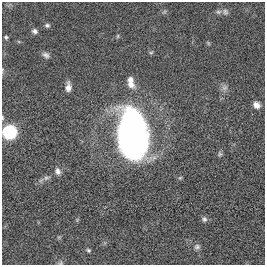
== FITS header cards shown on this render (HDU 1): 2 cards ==
NAXIS1  =                  263
NAXIS2  =                  263

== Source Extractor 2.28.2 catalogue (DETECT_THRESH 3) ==
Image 263 x 263 px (HDU 1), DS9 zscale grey, 1 PNG px = 1 image px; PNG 267 x 267 px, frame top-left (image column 1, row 263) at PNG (2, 2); no overlay
Background -2.26e-04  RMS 0.034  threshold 0.102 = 3 sigma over >= 5 px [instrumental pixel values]
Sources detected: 23; all 23 listed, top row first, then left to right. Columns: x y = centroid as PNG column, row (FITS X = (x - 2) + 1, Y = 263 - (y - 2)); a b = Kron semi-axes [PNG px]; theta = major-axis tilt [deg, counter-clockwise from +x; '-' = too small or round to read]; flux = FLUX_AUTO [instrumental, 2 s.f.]
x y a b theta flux
218 12 8 6 -1 6
225 12 9 7 -56 6.4
47 25 6 5 - 4.8
35 31 7 5 -35 6.7
6 37 5 4 - 3.2
208 43 6 3 -72 2.5
46 55 10 7 -28 7.7
130 80 9 8 - 11
131 85 12 8 -37 15
68 87 11 6 87 13
225 88 9 7 18 8.3
257 105 8 7 - 13
2 117 7 3 -89 3
9 132 8 8 - 330
133 133 39 21 -85 1200
220 154 7 5 -73 4.1
58 171 10 7 -76 9.8
46 178 9 6 18 7.7
180 178 6 4 19 2.5
204 219 7 6 - 5.8
197 247 8 7 - 6.8
88 250 6 5 - 3.6
61 263 7 5 11 3.8
At the frame edge (FLAGS 8, measured only in part): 3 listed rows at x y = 2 117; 9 132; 61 263